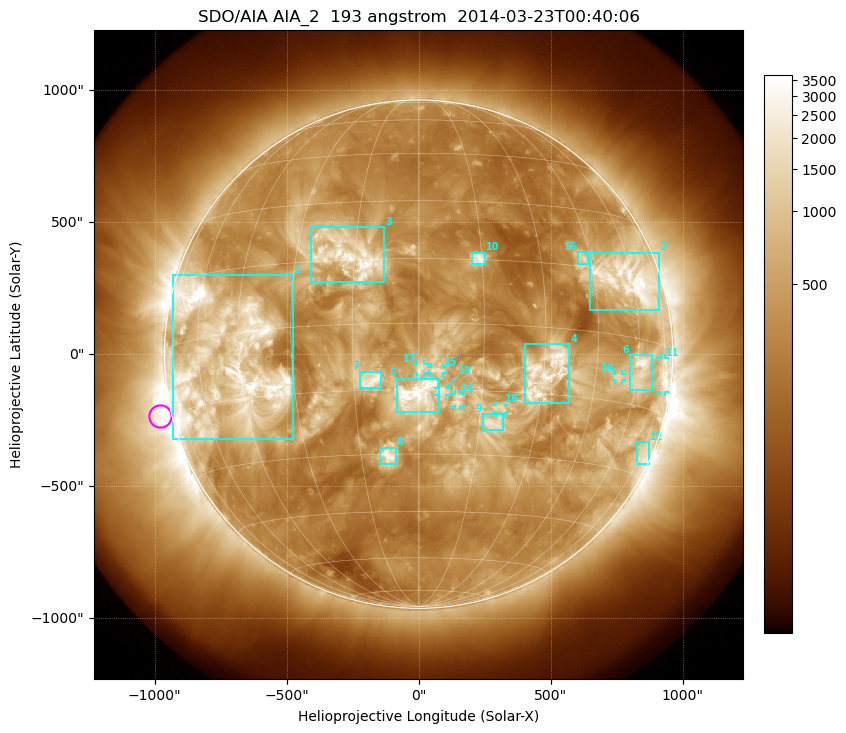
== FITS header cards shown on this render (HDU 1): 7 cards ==
TELESCOP= 'SDO/AIA'
INSTRUME= 'AIA_2'
WAVELNTH=                  193
WAVEUNIT= 'angstrom'
DATE-OBS= '2014-03-23T00:40:06.84'
CTYPE1  = 'HPLN-TAN'
CTYPE2  = 'HPLT-TAN'

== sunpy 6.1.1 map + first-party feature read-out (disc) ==
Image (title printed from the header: SDO/AIA AIA_2  193 angstrom  2014-03-23T00:40:06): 1024 x 1024 px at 2.4 arcsec/px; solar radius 963 arcsec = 401 px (full disc in frame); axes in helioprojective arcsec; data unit not stated in the header (colour bar unlabelled)
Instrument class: DISC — disc imager (sunpy class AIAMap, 193 A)
Bright regions (active regions / flare kernels): reference = the median radial profile (limb darkening/brightening removed); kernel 9 px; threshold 5 sigma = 936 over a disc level ~324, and >= 1.15x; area >= 12 px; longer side >= 10 px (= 24 arcsec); searched inside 0.97 R_sun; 19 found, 19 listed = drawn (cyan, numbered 1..; 7 of them under ~33 arcsec drawn as corner ticks so the feature stays visible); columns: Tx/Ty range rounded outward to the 5 arcsec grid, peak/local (2 s.f.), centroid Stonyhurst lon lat
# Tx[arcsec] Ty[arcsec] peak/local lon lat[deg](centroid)
1 -930..-475 -325..300 13 -49 -6
2 645..915 165..385 12 +58 +13
3 -410..-130 270..480 7.6 -16 +16
4 400..570 -185..40 9.2 +30 -10
5 -85..80 -220..-90 7.2 +0 -16
6 800..885 -140..-5 10 +62 -7
7 -225..-140 -130..-65 5.3 -11 -13
8 -150..-85 -420..-355 6.8 -8 -30
9 245..320 -290..-225 5 +19 -22
10 200..255 340..385 6.4 +14 +15
11 915..935 -145..-15 7.1 +75 -6
12 825..870 -415..-330 4.3 +76 -25
13 75..105 -155..-125 3.3 +6 -15
14 135..160 -200..-150 3.2 +9 -17
15 45..90 -70..-50 3.2 +4 -10
16 605..640 340..390 4.6 +43 +17
17 -5..25 -75..-35 3.6 +1 -10
18 290..325 -225..-190 3.9 +20 -19
19 745..770 -100..-75 4.8 +53 -9
Off-limb structures (1.02-1.3 R_sun): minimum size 162 px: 2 found; the strongest spans PA ~50..145 deg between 1.02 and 1.3 R_sun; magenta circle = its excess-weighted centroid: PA ~105 deg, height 1.05 R_sun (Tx ~-980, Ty ~-235 arcsec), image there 4.8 x the reference